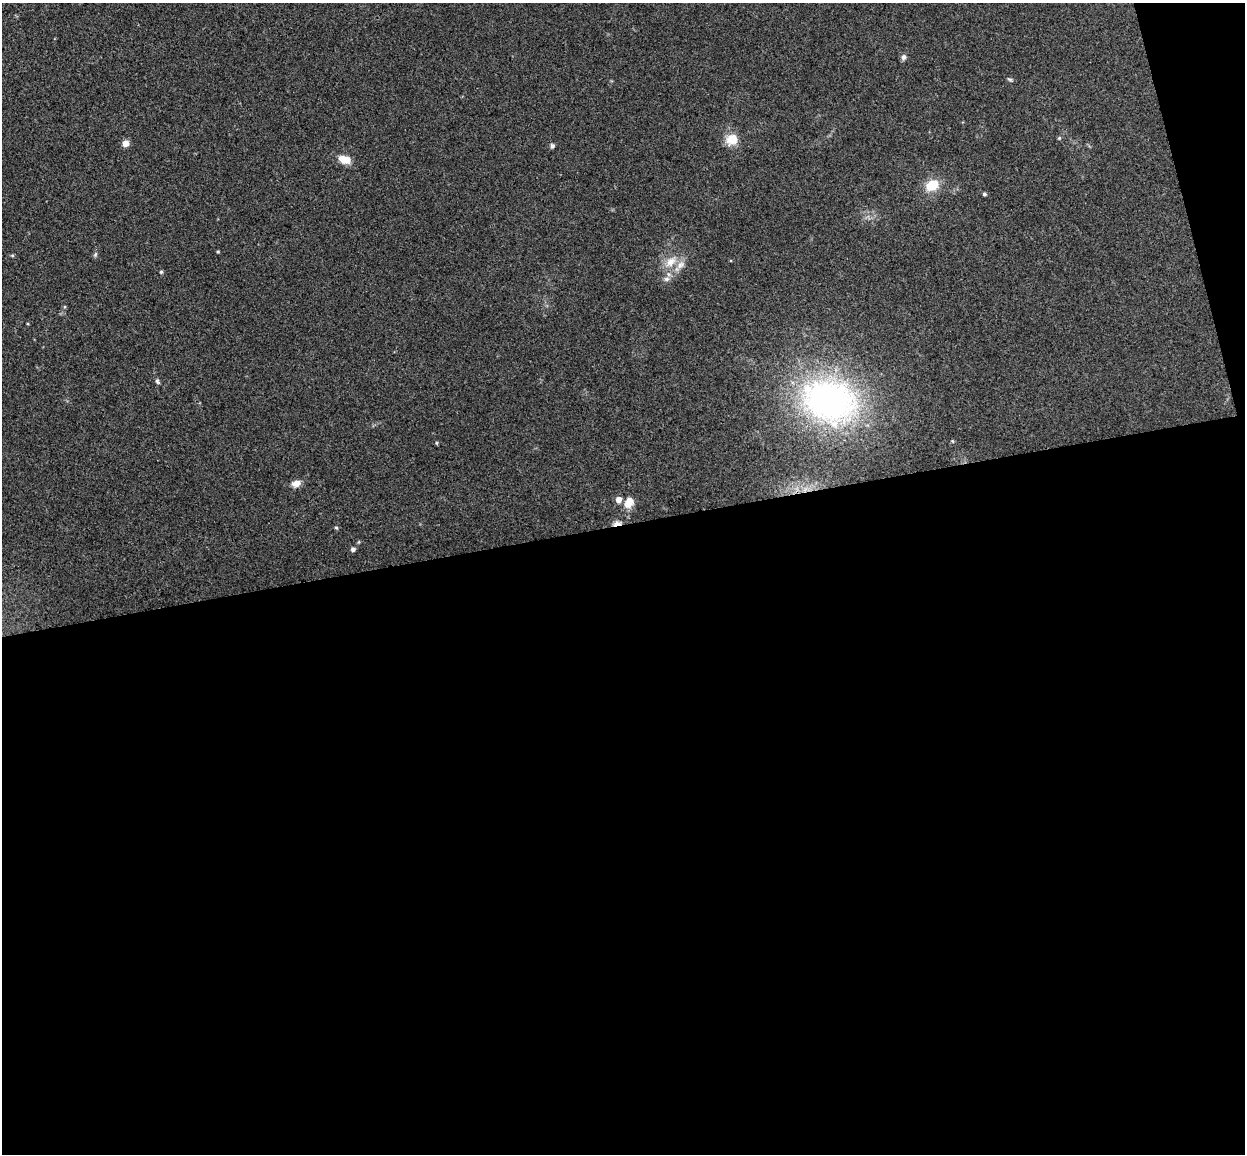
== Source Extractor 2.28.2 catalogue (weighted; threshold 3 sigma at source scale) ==
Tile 16 of 4 x 4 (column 4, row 4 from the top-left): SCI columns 3787-5029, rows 154-1305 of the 5086 x 5029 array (HDU 1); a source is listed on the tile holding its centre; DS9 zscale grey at full resolution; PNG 1247 x 1156 px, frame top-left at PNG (2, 3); no overlay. Shown black and unused: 56% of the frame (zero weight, under 3 of 4 exposures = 5% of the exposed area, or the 3 px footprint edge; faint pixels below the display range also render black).
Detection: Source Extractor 2.28.2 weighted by HDU 2 'WHT'; one run over the whole footprint, this tile lists its part. Background 0.0705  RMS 0.0075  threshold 0.0339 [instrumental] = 3 sigma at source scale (4.5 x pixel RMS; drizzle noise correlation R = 1.50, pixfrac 1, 0.05/0.05 arcsec/px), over >= 5 px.
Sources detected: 26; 2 inside a brighter listed object's ellipse — not listed separately; the other 24 listed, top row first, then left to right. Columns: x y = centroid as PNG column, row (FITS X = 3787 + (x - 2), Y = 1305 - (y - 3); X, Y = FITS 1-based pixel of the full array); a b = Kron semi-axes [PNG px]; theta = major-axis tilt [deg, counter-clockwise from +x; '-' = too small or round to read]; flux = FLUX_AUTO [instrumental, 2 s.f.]
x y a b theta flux
903 57 8 7 - 2.1
1010 79 8 4 -9 1.1
1059 138 5 4 - 0.84
732 139 12 11 - 13
126 143 7 7 - 4.8
552 146 6 6 - 1.6
344 159 14 9 -21 9
932 185 11 9 32 17
984 194 4 4 - 1.3
218 251 4 3 - 0.72
95 254 7 5 60 1.2
671 262 18 11 46 10
161 272 4 4 - 1.1
666 279 8 6 14 2.4
157 381 8 5 -78 1.5
829 401 72 53 -19 200
952 441 5 3 - 0.66
437 443 5 3 - 0.81
296 483 9 7 18 6
618 499 6 6 - 4.9
629 503 14 10 59 7.9
617 524 9 5 10 7.6
336 528 5 3 - 0.86
353 549 5 5 - 2.3
Overlapping masked pixels (flux is a lower limit): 1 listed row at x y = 617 524